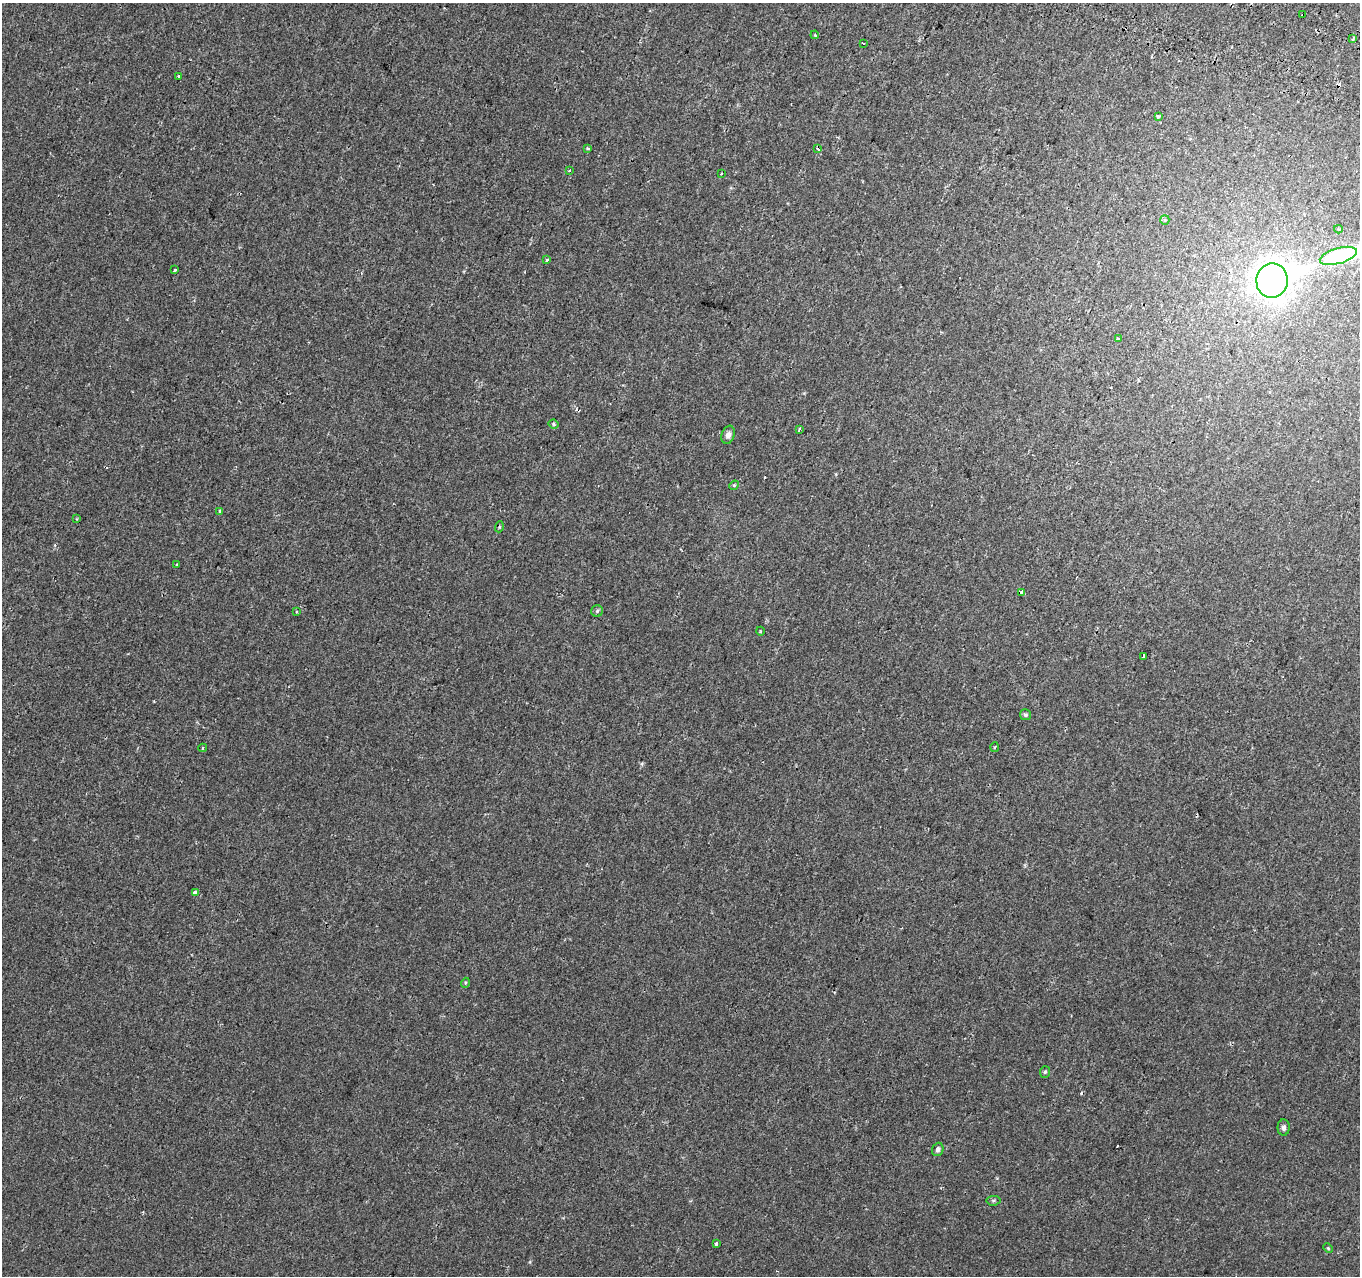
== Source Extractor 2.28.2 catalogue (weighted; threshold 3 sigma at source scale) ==
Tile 10 of 4 x 4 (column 2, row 3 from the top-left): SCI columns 1390-2747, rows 1607-2880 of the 5486 x 5698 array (HDU 1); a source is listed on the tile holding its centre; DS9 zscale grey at full resolution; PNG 1362 x 1278 px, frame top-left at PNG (2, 3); each listed source drawn as its Kron ellipse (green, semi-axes under 4 px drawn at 4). Shown black and unused: <1% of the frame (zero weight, under 2 of 3 exposures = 3% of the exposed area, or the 3 px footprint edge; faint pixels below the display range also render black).
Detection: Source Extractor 2.28.2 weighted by HDU 2 'WHT'; one run over the whole footprint, this tile lists its part. Background 7.26e-04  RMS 0.0038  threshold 0.0171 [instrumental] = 3 sigma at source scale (4.5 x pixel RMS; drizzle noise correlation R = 1.50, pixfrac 1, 0.0396/0.0396 arcsec/px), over >= 5 px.
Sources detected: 46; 1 inside a brighter object's white glare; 4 cosmic-ray / hot-pixel residue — neither listed nor drawn; the other 41 listed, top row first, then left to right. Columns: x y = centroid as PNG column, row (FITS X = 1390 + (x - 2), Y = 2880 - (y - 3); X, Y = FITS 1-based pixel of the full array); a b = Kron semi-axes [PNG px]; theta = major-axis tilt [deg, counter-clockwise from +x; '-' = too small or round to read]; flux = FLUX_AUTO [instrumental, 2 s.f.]
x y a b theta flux
1303 15 3 3 - 4.9
815 35 4 3 - 0.32
1353 39 3 3 - 0.79
863 43 3 3 - 1.7
178 77 3 3 - 4
1159 116 4 4 - 0.79
588 148 4 3 - 0.63
818 148 4 3 - 1
569 170 4 3 - 0.44
722 173 3 2 - 0.33
1165 220 5 4 - 0.5
1338 229 4 3 - 0.64
1338 256 19 7 16 48
547 260 4 3 - 2.4
175 270 3 3 - 1.1
1272 280 17 16 - 200
1119 339 4 3 - 0.87
553 424 5 3 - 0.7
799 430 4 3 - 1
728 435 9 6 70 1.6
734 485 5 4 - 0.46
220 511 4 3 - 0.78
77 519 3 3 - 0.32
499 527 5 3 - 0.37
177 565 3 3 - 0.72
1021 593 3 3 - 2.6
597 611 6 5 - 0.65
296 612 4 3 - 0.6
760 631 4 3 - 0.29
1143 657 3 3 - 7
1025 715 5 5 - 0.64
994 747 5 3 - 0.41
203 748 4 3 - 0.52
195 892 4 3 - 1.6
465 983 5 3 - 0.36
1045 1072 6 5 - 0.62
1284 1127 8 6 89 1.1
938 1149 7 5 70 1.2
993 1201 7 4 6 0.6
716 1244 3 3 - 2.3
1328 1248 5 3 - 0.4
Overlapping masked pixels (flux is a lower limit): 2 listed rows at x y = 1303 15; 1021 593